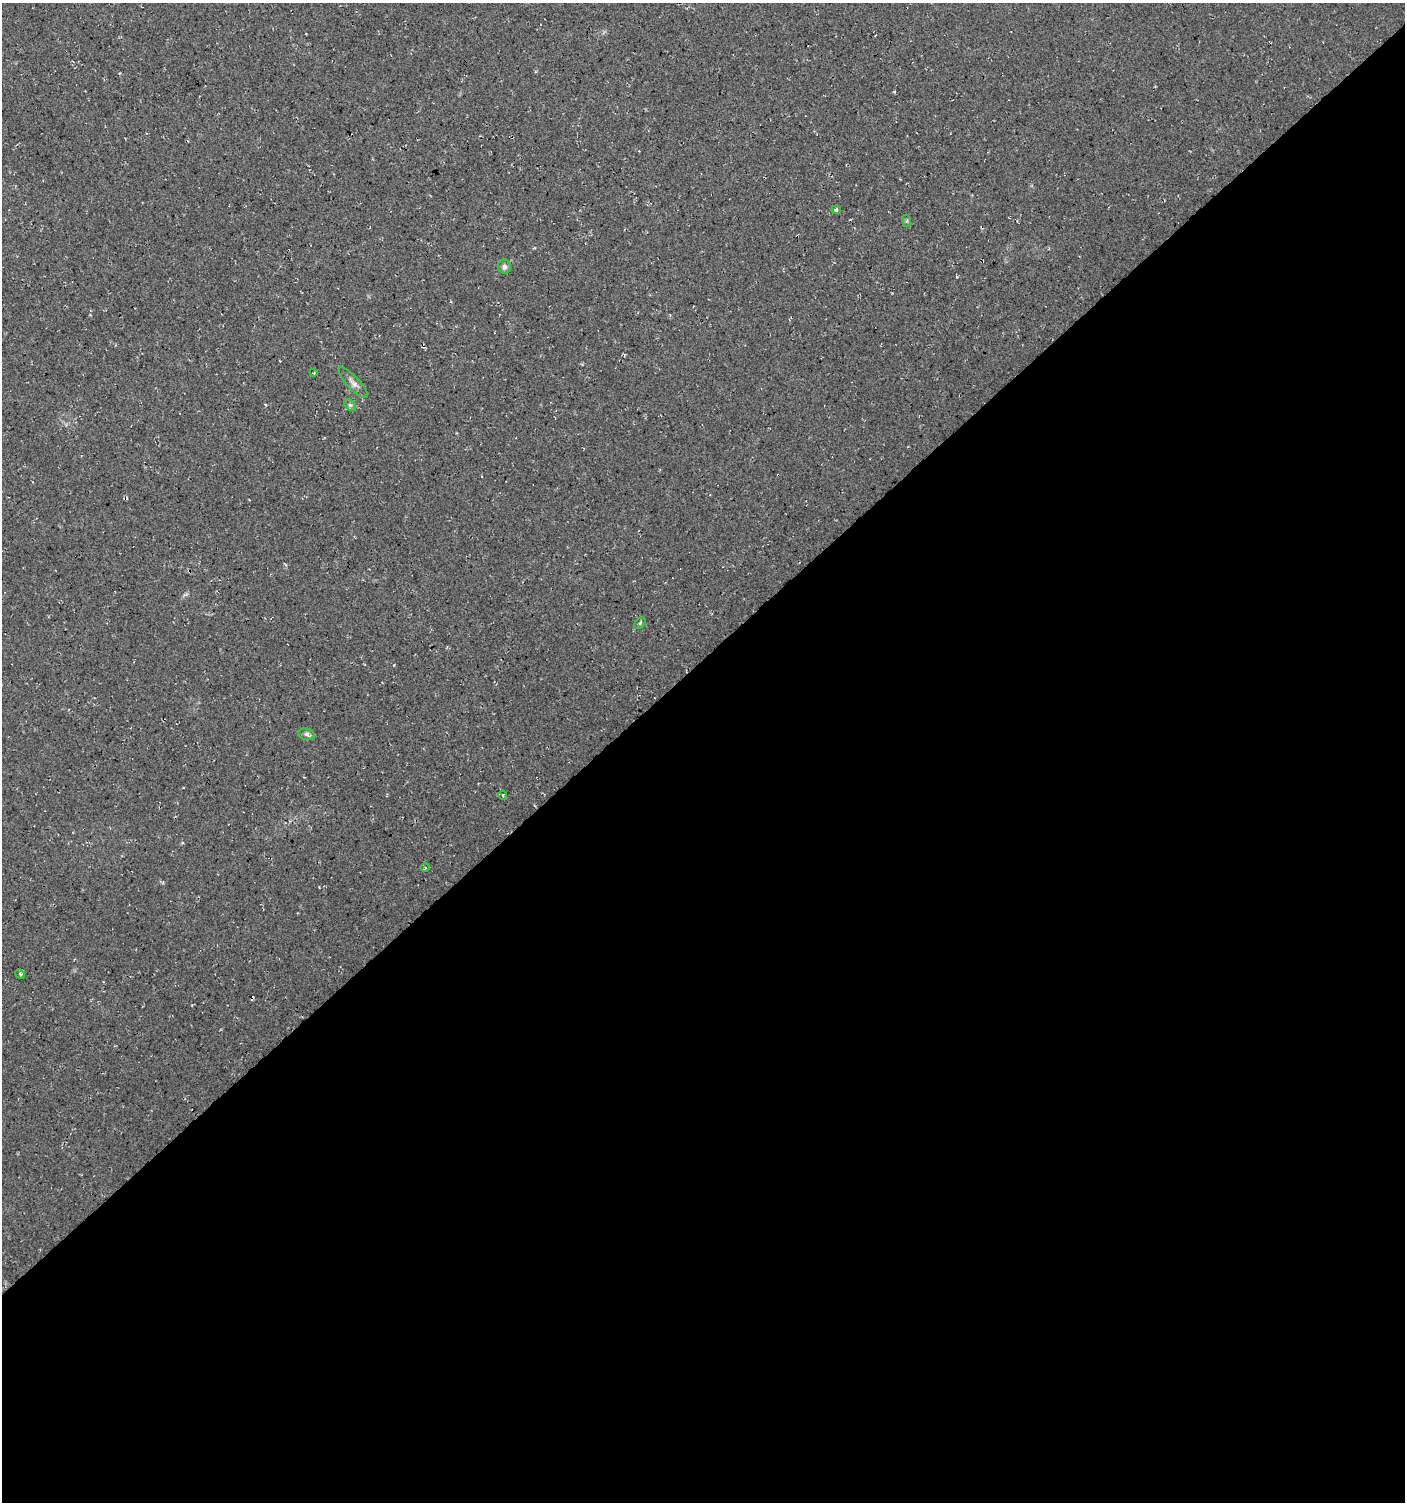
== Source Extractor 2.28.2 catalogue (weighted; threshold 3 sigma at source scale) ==
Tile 15 of 4 x 4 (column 3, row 4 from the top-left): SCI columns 2952-4354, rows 9-1508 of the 5964 x 6007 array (HDU 1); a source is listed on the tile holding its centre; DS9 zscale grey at full resolution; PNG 1407 x 1504 px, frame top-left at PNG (2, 3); each listed source drawn as its Kron ellipse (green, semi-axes under 4 px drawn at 4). Shown black and unused: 56% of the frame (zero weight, under 3 of 4 exposures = <1% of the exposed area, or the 3 px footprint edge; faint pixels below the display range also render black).
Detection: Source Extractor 2.28.2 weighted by HDU 2 'WHT'; one run over the whole footprint, this tile lists its part. Background 0.018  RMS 0.0064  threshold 0.0288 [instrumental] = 3 sigma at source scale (4.5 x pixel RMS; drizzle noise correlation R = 1.50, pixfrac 1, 0.0396/0.0396 arcsec/px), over >= 5 px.
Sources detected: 12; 1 cosmic-ray / hot-pixel residue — neither listed nor drawn; the other 11 listed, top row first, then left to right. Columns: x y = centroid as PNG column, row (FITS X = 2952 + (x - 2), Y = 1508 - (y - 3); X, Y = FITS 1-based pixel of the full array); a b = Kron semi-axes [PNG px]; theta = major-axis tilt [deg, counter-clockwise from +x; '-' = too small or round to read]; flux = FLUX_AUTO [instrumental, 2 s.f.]
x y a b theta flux
836 210 4 4 - 1.4
907 221 6 4 -72 0.85
504 267 7 6 - 2.1
314 373 3 3 - 0.56
353 383 20 6 -48 3.7
350 405 7 4 -44 1.2
640 623 7 4 46 1
306 734 8 6 -16 1.7
503 795 4 3 - 0.66
425 868 5 3 - 0.68
20 974 5 4 - 1.1